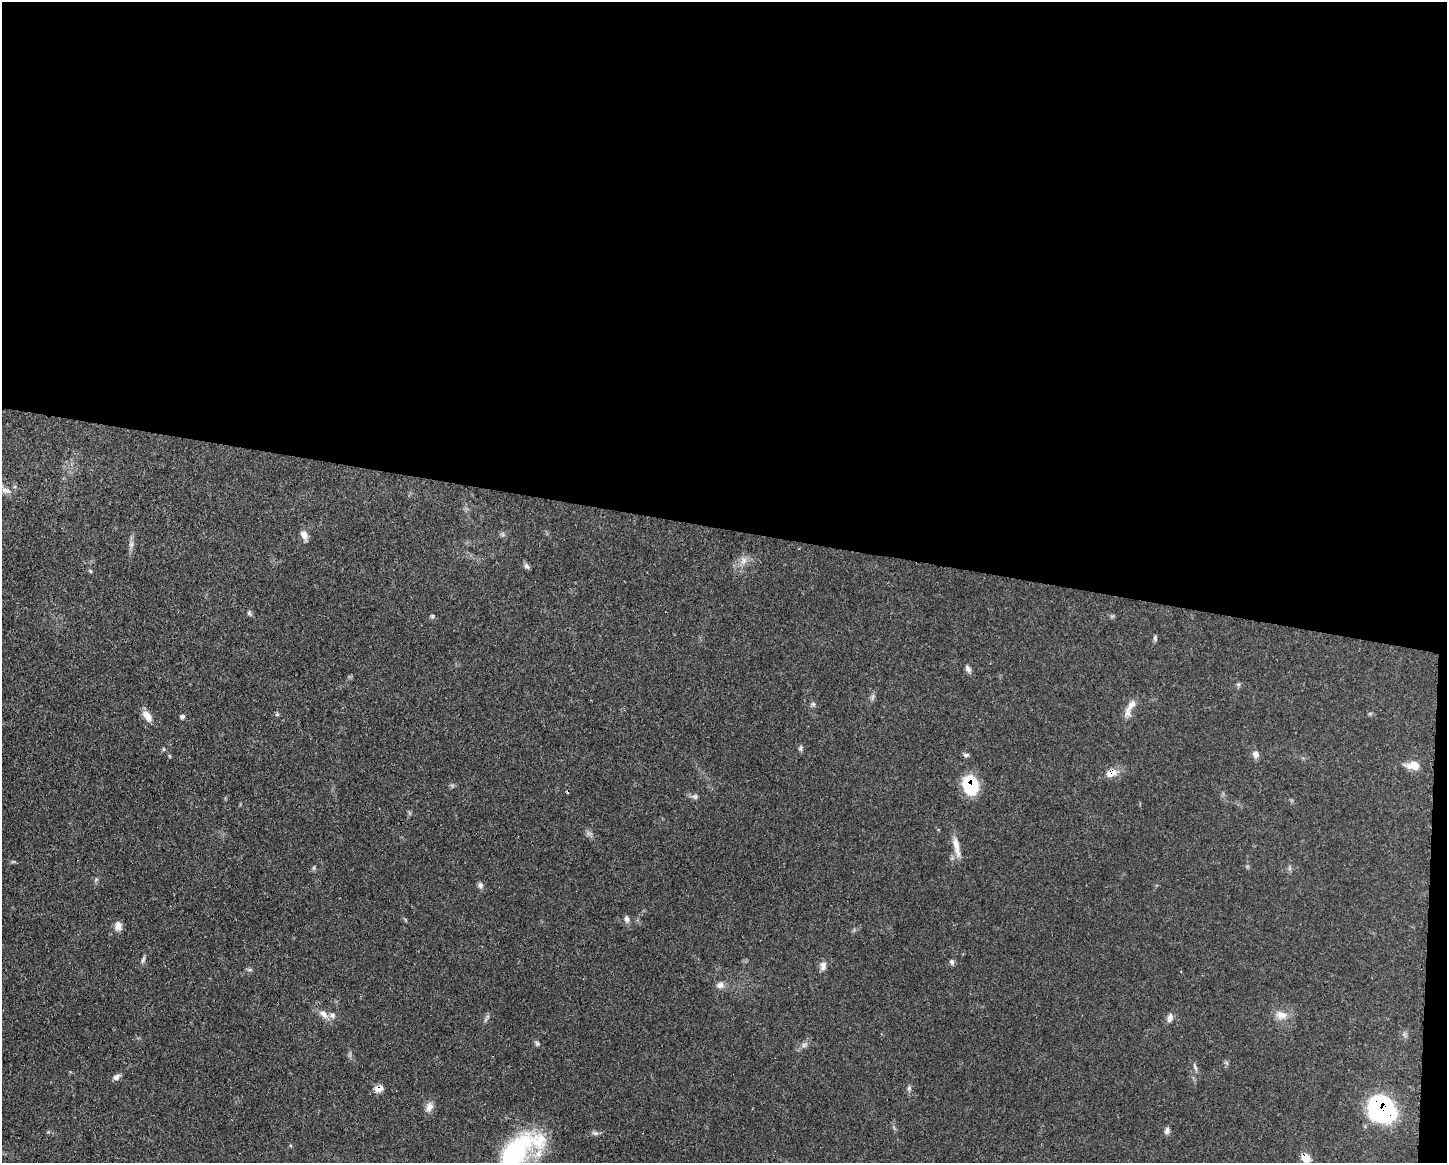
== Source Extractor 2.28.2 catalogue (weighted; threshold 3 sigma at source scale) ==
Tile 3 of 3 x 4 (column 3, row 1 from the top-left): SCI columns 3007-4451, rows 3483-4643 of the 4680 x 4646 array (HDU 1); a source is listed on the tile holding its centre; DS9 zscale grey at full resolution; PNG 1449 x 1165 px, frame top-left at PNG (2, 2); no overlay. Shown black and unused: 46% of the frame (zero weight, under 3 of 4 exposures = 1% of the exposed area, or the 3 px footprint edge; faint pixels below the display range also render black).
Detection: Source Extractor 2.28.2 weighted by HDU 2 'WHT'; one run over the whole footprint, this tile lists its part. Background 0.0549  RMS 0.0032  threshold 0.0146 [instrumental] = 3 sigma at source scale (4.5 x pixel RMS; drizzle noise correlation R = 1.50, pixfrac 1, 0.05/0.05 arcsec/px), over >= 5 px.
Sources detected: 58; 3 too faint to see at this stretch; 1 inside a brighter object's white glare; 1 cosmic-ray / hot-pixel residue — not listed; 2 inside a brighter listed object's ellipse — not listed separately; the other 51 listed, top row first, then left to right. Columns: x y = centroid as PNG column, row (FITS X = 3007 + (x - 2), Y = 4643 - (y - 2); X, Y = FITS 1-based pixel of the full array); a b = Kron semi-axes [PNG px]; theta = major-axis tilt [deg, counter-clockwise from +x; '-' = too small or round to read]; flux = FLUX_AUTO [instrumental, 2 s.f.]
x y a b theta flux
6 490 15 7 -20 1.8
304 535 11 7 -66 2.3
131 544 10 6 73 1.3
743 561 12 9 83 2.3
526 566 9 6 -50 0.83
90 571 6 4 -88 0.39
249 613 9 5 -50 0.72
432 616 5 5 - 0.49
1155 638 8 5 -80 0.62
968 669 10 6 -64 1.2
1238 684 7 5 53 0.58
873 697 9 4 82 0.77
813 704 6 6 - 0.66
1130 708 29 8 62 3.4
277 714 6 5 - 0.49
147 716 16 8 -55 3
182 717 7 5 12 0.68
800 748 8 6 75 0.7
966 755 7 5 13 0.78
1255 755 9 8 - 1.5
169 756 6 3 -71 0.3
1413 765 20 10 -3 3.8
1111 773 15 8 26 3.6
452 785 7 4 -19 0.53
970 785 14 11 -82 23
695 796 9 7 -21 0.97
589 833 8 5 -31 0.93
956 846 30 7 -78 3.7
314 868 8 4 82 0.51
480 885 8 7 - 1
627 919 8 7 - 1.1
118 926 12 9 81 2
143 960 10 4 70 0.8
952 962 8 6 -61 0.76
823 966 11 8 89 1.7
720 985 11 8 7 1.7
324 1014 16 8 -41 2.6
1281 1015 17 12 -7 3.7
1170 1018 10 7 72 1.6
537 1043 7 5 -68 0.62
804 1045 10 6 16 1.3
1195 1067 10 4 -59 0.77
116 1077 10 6 31 1.3
379 1088 10 7 18 2.6
909 1088 8 5 90 0.78
429 1107 12 9 73 2.2
1382 1109 23 19 -39 62
1167 1131 8 6 76 1.2
595 1133 10 5 1 0.88
513 1155 59 27 38 46
1305 1158 11 8 -37 3.9
Overlapping masked pixels (flux is a lower limit): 5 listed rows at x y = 1111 773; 970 785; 379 1088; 1382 1109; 1305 1158
Isophote crosses this tile's border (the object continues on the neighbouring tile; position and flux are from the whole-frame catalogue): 1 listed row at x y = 513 1155